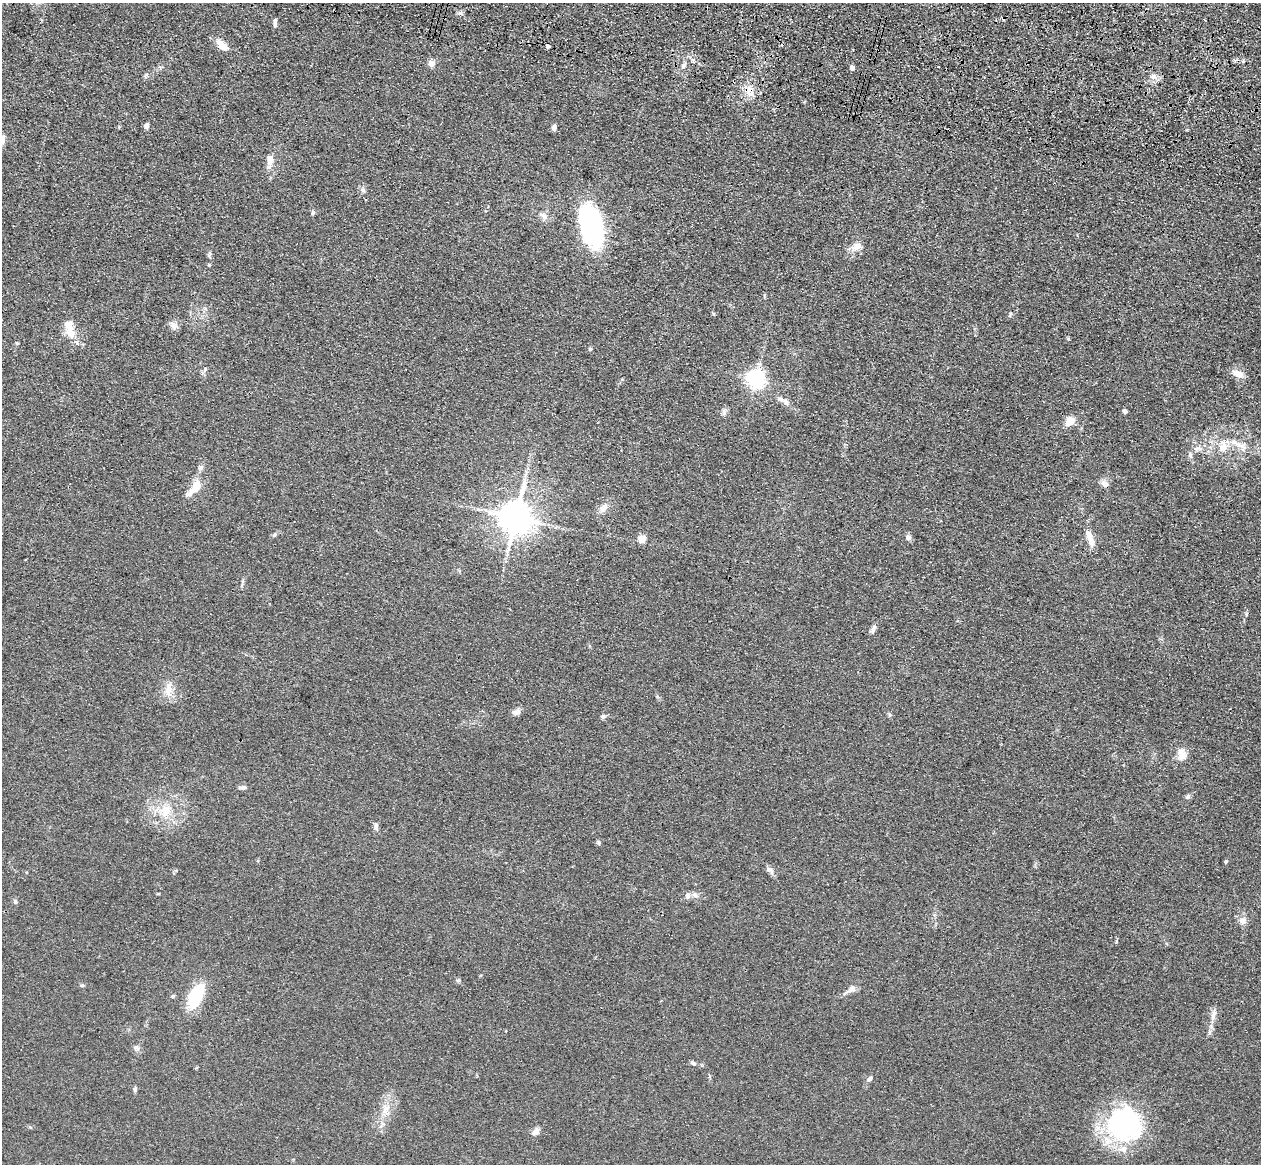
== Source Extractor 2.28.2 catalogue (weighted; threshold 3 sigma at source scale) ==
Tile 10 of 4 x 4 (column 2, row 3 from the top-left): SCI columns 1296-2554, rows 1524-2685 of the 5110 x 5250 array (HDU 1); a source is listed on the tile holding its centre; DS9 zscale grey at full resolution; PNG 1263 x 1166 px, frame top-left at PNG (2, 3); no overlay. Shown black and unused: <1% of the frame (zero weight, under 3 of 4 exposures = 6% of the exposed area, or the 3 px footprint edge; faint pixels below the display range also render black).
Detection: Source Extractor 2.28.2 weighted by HDU 2 'WHT'; one run over the whole footprint, this tile lists its part. Background 0.0611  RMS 0.0074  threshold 0.0332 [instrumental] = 3 sigma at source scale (4.5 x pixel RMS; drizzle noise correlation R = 1.50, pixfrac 1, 0.05/0.05 arcsec/px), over >= 5 px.
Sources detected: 77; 3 cosmic-ray / hot-pixel residue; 1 long thin detection or spike segment (spike, bleed or trail) — not listed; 4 inside a brighter listed object's ellipse — not listed separately; the other 69 listed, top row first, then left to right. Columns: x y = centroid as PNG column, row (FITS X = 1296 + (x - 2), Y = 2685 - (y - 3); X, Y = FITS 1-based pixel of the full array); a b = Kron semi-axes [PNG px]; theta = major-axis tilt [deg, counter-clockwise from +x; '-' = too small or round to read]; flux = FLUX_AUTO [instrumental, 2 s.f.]
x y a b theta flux
275 23 11 4 87 1.9
222 45 16 8 -43 8.5
548 46 4 3 - 2.4
431 63 9 8 - 3.6
683 66 6 5 - 1.5
852 68 4 4 - 5
1154 76 8 7 - 3.7
146 126 7 6 - 2.1
554 128 7 5 72 2.5
2 140 14 7 69 4.2
270 159 17 8 84 6.4
363 190 6 6 - 1.7
313 213 6 5 - 1.5
543 215 14 7 -38 4.1
591 226 32 16 -76 150
857 246 16 9 15 5.7
209 255 6 5 - 1.2
173 325 12 7 -22 3.3
70 332 21 12 -77 11
17 343 5 3 - 0.7
590 349 5 5 - 1
205 369 8 4 55 1.5
1238 374 14 8 -26 7.1
756 379 6 6 - 350
785 402 12 6 -58 3.5
1125 411 4 4 - 2.5
724 412 11 4 81 1.9
1070 421 12 9 46 7.8
1237 444 24 7 -29 7.9
1223 447 15 10 -89 8.8
1196 449 9 6 -2 3
1190 455 8 6 -79 2.1
1105 484 11 8 -29 3.7
196 486 18 11 56 12
603 508 10 8 44 5
516 517 10 9 - 1700
274 535 6 4 46 1.2
908 537 7 6 - 3
642 539 5 5 - 22
1091 541 17 9 -70 6.7
1246 614 6 3 -72 0.78
873 629 14 5 68 2.5
168 690 21 9 86 8.1
517 712 12 7 16 3.4
603 716 7 5 9 1.8
1182 754 16 10 -78 7.7
243 787 11 5 3 2.1
1188 797 7 6 - 1.5
165 811 19 13 -85 13
376 826 10 6 -85 2.6
598 842 6 5 - 1.4
1226 862 5 4 - 0.97
770 870 10 7 -36 3.1
695 895 10 6 -30 2.7
15 901 6 5 - 1.6
1243 921 10 9 - 3.9
458 980 6 4 -18 1
82 985 6 4 44 0.96
852 989 11 9 50 3.5
173 996 5 4 - 1
195 996 25 13 65 39
1214 1013 14 6 75 3.6
136 1048 9 5 -36 2.1
693 1063 8 5 -21 1.6
870 1079 7 6 - 1.9
135 1089 7 5 81 1.4
385 1109 14 8 69 6.6
1124 1124 38 36 -24 120
536 1132 8 6 48 5.1
Isophote crosses this tile's border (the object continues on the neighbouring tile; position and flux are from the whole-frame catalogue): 1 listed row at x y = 2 140
Unlisted compact peaks at least as high as the median listed source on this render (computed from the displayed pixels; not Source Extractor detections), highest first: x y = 460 13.